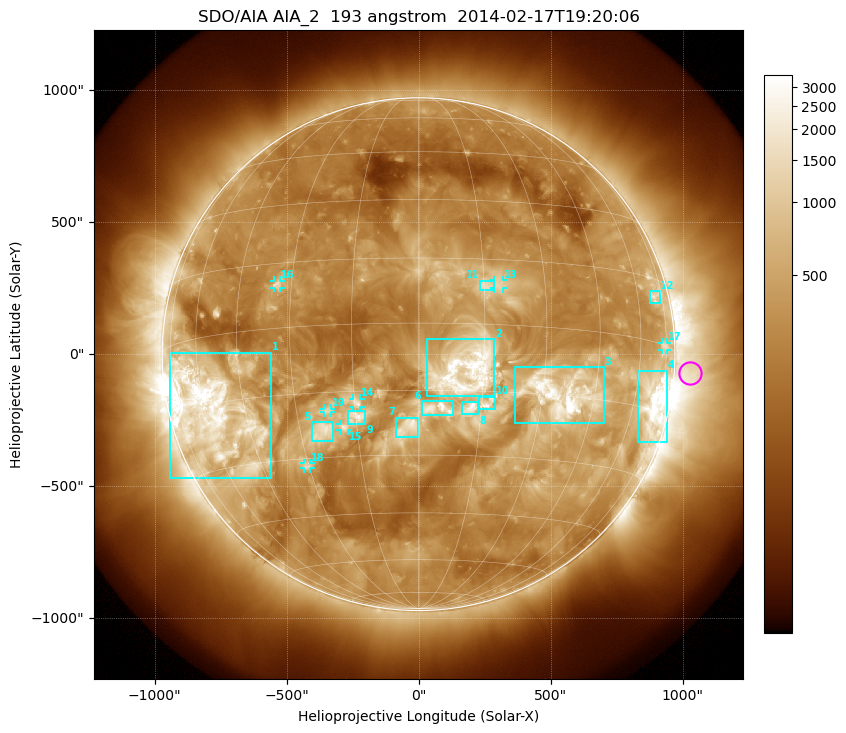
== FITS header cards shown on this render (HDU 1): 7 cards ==
TELESCOP= 'SDO/AIA'
INSTRUME= 'AIA_2'
WAVELNTH=                  193
WAVEUNIT= 'angstrom'
DATE-OBS= '2014-02-17T19:20:06.84'
CTYPE1  = 'HPLN-TAN'
CTYPE2  = 'HPLT-TAN'

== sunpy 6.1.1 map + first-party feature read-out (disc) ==
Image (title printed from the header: SDO/AIA AIA_2  193 angstrom  2014-02-17T19:20:06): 1024 x 1024 px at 2.4 arcsec/px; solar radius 971 arcsec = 405 px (full disc in frame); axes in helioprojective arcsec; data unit not stated in the header (colour bar unlabelled)
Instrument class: DISC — disc imager (sunpy class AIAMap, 193 A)
Bright regions (active regions / flare kernels): reference = the median radial profile (limb darkening/brightening removed); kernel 9 px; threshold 5 sigma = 745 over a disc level ~281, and >= 1.15x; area >= 12 px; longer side >= 10 px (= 24 arcsec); searched inside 0.97 R_sun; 19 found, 19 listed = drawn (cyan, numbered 1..; 7 of them under ~33 arcsec drawn as corner ticks so the feature stays visible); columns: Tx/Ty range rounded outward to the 5 arcsec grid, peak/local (2 s.f.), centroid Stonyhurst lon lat
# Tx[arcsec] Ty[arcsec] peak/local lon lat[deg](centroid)
1 -945..-560 -470..5 14 -57 -17
2 30..285 -160..60 7.5 +11 -10
3 365..700 -265..-50 19 +36 -15
4 830..940 -330..-60 16 +70 -13
5 -405..-325 -330..-255 6.2 -24 -24
6 10..135 -230..-175 5.6 +4 -19
7 -85..0 -315..-240 4.9 -3 -23
8 165..225 -230..-180 5.5 +12 -19
9 -270..-200 -265..-215 4.2 -15 -21
10 230..290 -210..-160 4.5 +16 -18
11 230..285 240..280 3.5 +16 +9
12 875..915 195..240 4.8 +70 +11
13 285..320 250..280 3.4 +18 +9
14 -250..-220 -200..-165 3.6 -14 -18
15 -295..-265 -290..-265 4.1 -18 -23
16 -550..-520 250..280 5.2 -34 +10
17 925..940 15..45 3.8 +74 +0
18 -435..-410 -435..-410 4.7 -31 -32
19 -360..-330 -220..-205 3.3 -22 -19
Off-limb structures (1.02-1.3 R_sun): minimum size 162 px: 2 found; the strongest spans PA ~225..305 deg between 1.02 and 1.3 R_sun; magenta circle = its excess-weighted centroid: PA ~265 deg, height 1.06 R_sun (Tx ~1030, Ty ~-70 arcsec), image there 4.3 x the reference